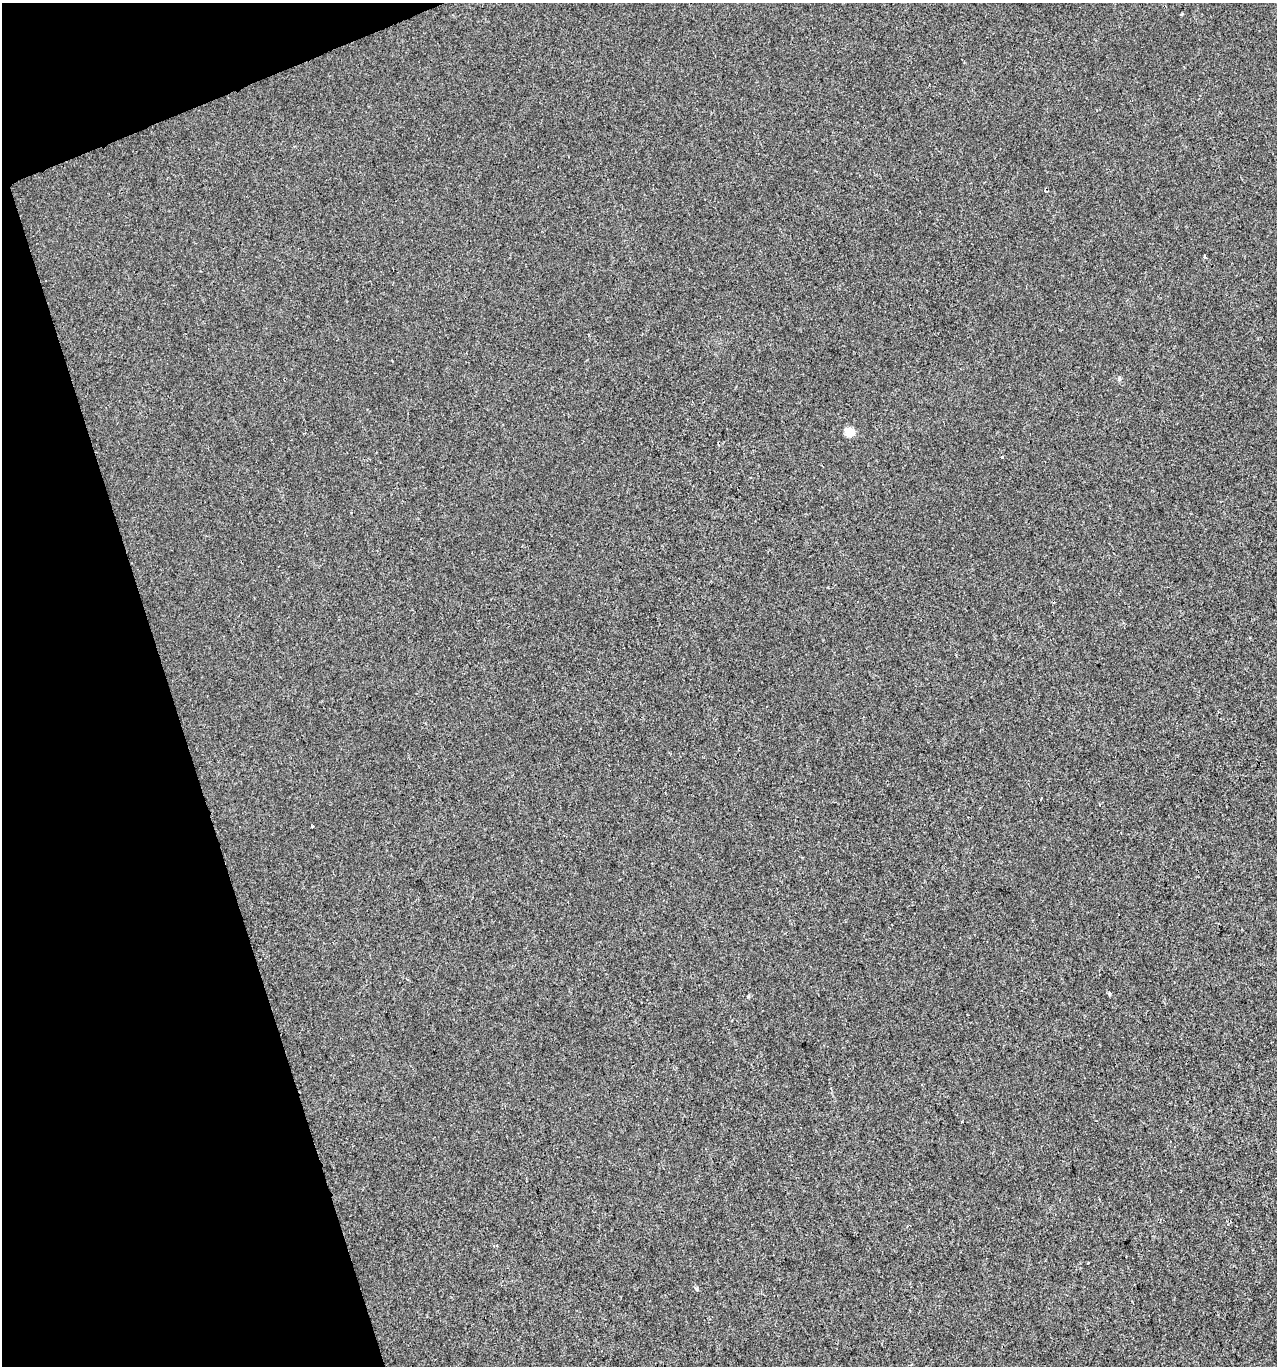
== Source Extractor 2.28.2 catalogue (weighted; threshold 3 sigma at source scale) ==
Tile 5 of 4 x 4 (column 1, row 2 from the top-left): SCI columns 125-1399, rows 2731-4094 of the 5294 x 5460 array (HDU 1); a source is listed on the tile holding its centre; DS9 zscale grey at full resolution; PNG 1279 x 1368 px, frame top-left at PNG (2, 3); no overlay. Shown black and unused: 16% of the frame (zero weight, under 2 of 3 exposures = <1% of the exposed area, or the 3 px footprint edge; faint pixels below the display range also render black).
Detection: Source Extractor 2.28.2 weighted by HDU 2 'WHT'; one run over the whole footprint, this tile lists its part. Background 9.07e-04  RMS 0.0047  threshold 0.0212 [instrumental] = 3 sigma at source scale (4.5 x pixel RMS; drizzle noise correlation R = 1.50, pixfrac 1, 0.0396/0.0396 arcsec/px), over >= 5 px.
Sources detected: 10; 2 cosmic-ray / hot-pixel residue — not listed; the other 8 listed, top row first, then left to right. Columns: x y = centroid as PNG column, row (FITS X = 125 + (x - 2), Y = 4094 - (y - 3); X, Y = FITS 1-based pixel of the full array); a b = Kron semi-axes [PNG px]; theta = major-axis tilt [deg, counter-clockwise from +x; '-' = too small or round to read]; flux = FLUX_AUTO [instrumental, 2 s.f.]
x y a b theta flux
1182 14 3 3 - 0.51
1205 257 4 3 - 0.83
1119 379 5 5 - 0.66
849 432 5 5 - 15
1002 457 3 3 - 0.48
1100 805 3 2 - 0.97
312 826 2 2 - 0.43
1109 994 5 4 - 0.73